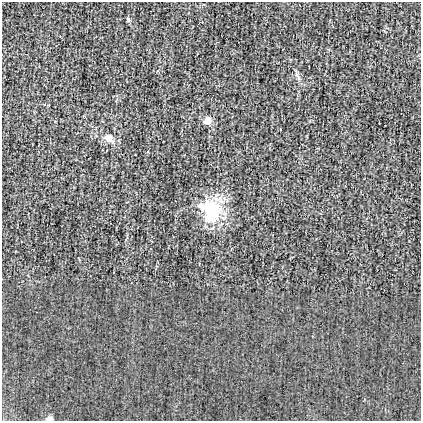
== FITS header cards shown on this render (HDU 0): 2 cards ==
NAXIS1  =                  419
NAXIS2  =                  419

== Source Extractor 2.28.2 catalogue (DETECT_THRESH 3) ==
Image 419 x 419 px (HDU 0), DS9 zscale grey, 1 PNG px = 1 image px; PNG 423 x 423 px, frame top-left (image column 1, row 419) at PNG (2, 2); no overlay
Background 3.64e-04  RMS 0.034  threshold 0.102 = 3 sigma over >= 5 px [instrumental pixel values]
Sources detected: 7; all 7 listed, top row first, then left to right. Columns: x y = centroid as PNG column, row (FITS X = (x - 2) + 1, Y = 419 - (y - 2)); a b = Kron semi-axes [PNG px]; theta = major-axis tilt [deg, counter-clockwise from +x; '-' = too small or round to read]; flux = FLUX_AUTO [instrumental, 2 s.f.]
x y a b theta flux
128 19 5 5 - 4.3
297 76 14 4 -56 7.7
207 121 10 8 36 14
108 138 12 9 -23 16
202 206 13 9 -20 17
212 211 30 21 87 110
50 419 7 5 5 8.9
At the frame edge (FLAGS 8, measured only in part): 1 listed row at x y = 50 419